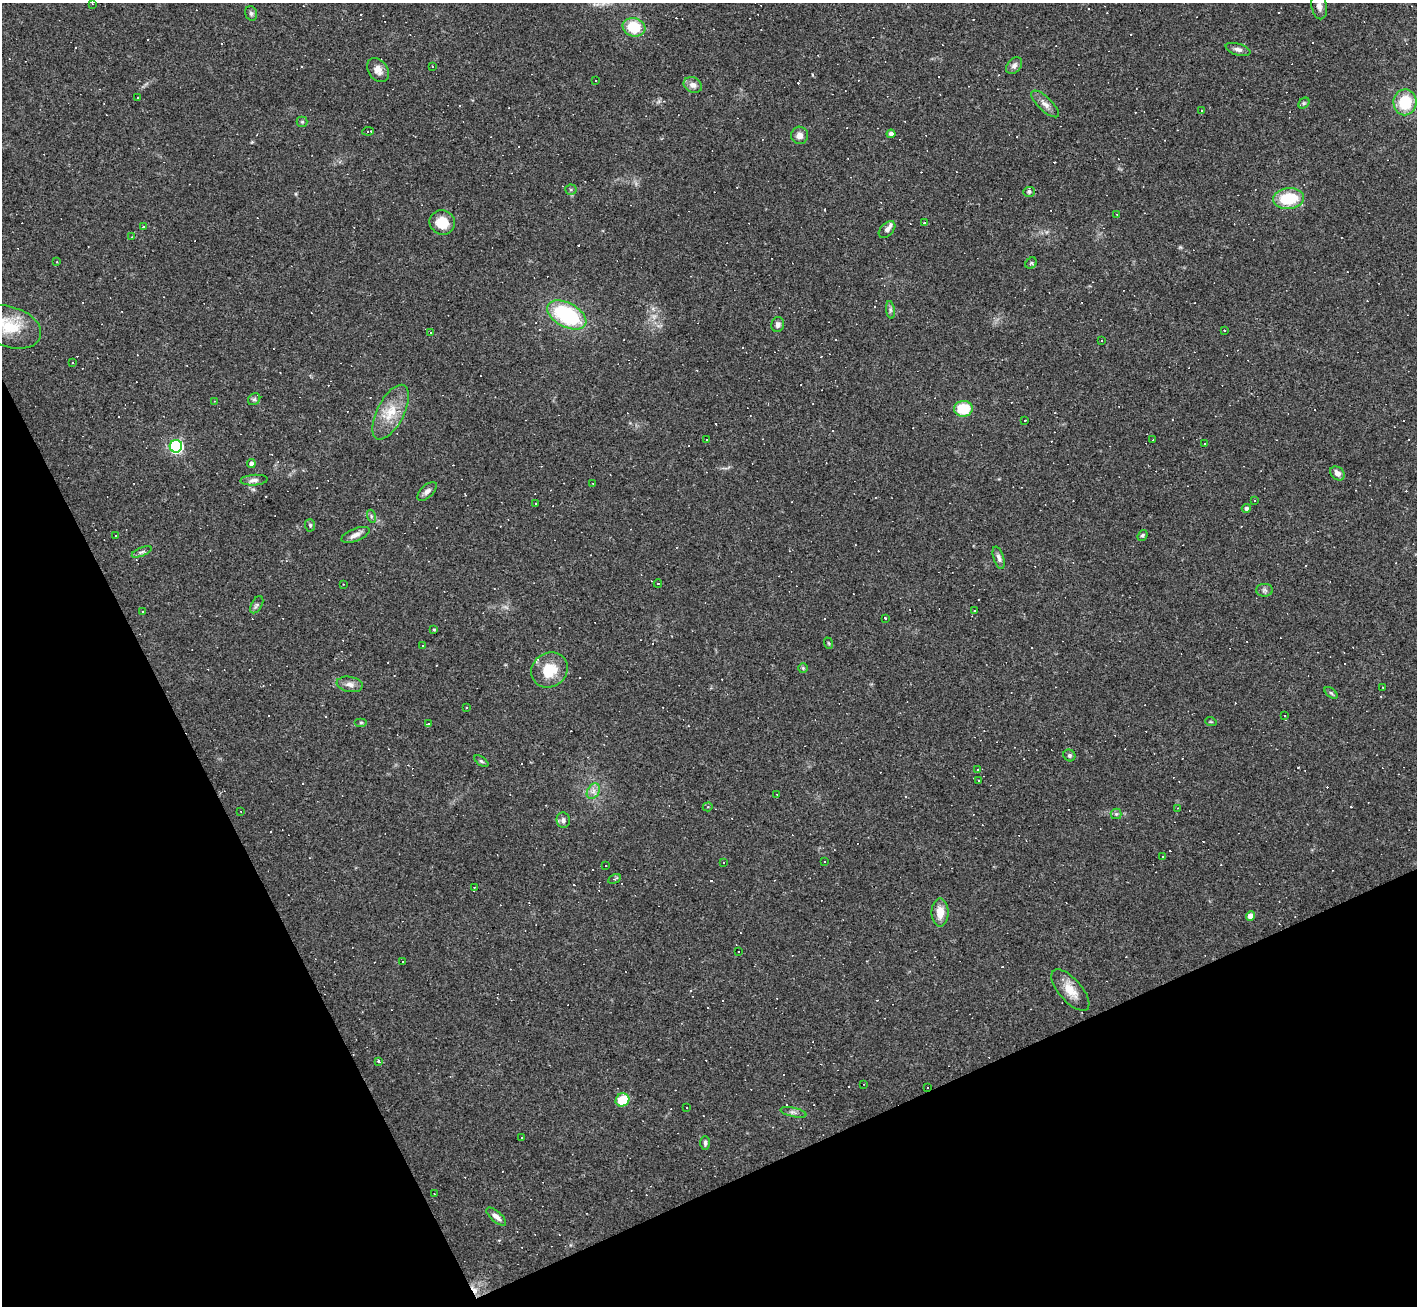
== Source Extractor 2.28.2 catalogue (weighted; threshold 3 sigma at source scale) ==
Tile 14 of 4 x 4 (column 2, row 4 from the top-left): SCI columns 1416-2830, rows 151-1454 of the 5661 x 5650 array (HDU 1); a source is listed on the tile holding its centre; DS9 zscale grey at full resolution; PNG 1419 x 1308 px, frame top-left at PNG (2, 3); each listed source drawn as its Kron ellipse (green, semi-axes under 4 px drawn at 4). Shown black and unused: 23% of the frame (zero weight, under 3 of 4 exposures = <1% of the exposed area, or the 3 px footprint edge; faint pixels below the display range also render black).
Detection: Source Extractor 2.28.2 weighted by HDU 2 'WHT'; one run over the whole footprint, this tile lists its part. Background 0.0685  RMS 0.0052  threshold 0.0234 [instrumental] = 3 sigma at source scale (4.5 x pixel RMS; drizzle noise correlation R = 1.50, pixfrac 1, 0.05/0.05 arcsec/px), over >= 5 px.
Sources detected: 220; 104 cosmic-ray / hot-pixel residue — neither listed nor drawn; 2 inside a brighter listed object's ellipse — not listed separately; the other 114 listed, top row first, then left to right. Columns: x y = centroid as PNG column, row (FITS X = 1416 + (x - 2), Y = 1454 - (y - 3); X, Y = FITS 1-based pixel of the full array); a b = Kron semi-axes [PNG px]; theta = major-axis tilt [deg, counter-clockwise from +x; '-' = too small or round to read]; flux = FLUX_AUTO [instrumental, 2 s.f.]
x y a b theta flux
92 4 3 2 - 0.31
1319 6 13 7 -78 2.7
251 13 7 5 -74 1.2
634 27 11 9 -16 16
1238 49 13 6 -16 2.1
432 66 3 2 - 0.32
1014 66 9 6 52 2
378 70 13 9 -53 4.1
596 81 3 3 - 2.9
693 85 9 7 -27 2.8
138 97 2 2 - 0.48
1405 102 13 11 87 19
1304 103 6 4 44 0.8
1045 104 18 7 -44 3.3
1202 111 3 2 - 0.48
302 122 5 5 - 0.72
368 131 5 3 - 3.8
891 134 4 4 - 2
799 135 8 8 - 3
571 190 5 5 - 0.84
1029 192 6 5 - 1.1
1289 198 15 10 5 21
1117 214 3 2 - 0.5
442 222 13 12 - 10
924 223 3 3 - 0.52
144 227 3 2 - 0.69
887 230 10 6 46 1.8
131 237 3 2 - 0.33
57 262 3 2 - 0.33
1031 263 6 5 - 0.81
890 310 9 4 -82 1.3
567 315 21 12 -28 48
778 324 7 6 - 1.8
10 327 32 20 -18 21
1224 330 3 2 - 0.67
430 332 3 3 - 0.48
1101 340 3 3 - 1
72 363 2 2 - 0.48
254 399 6 5 - 1
214 401 3 2 - 0.33
963 409 9 8 - 15
391 412 30 13 63 12
1025 421 3 3 - 2.4
707 440 2 2 - 0.56
1153 440 2 2 - 0.32
1204 444 3 2 - 0.51
176 446 6 6 - 93
251 463 4 4 - 1.6
1337 473 8 6 -40 2.8
254 480 13 5 4 2.2
593 483 3 2 - 0.33
427 491 12 6 44 1.9
1254 500 3 2 - 0.82
535 504 3 3 - 2
1246 508 4 4 - 1.2
371 516 6 4 -72 0.88
310 525 6 5 - 0.84
116 535 3 3 - 1.6
355 535 15 6 22 2.9
1142 535 6 4 51 0.82
142 552 10 4 22 1.2
999 558 12 5 -72 1.8
343 584 3 2 - 0.56
658 584 4 3 - 0.49
1264 590 8 6 0 1.3
257 605 9 5 60 1.4
974 610 3 2 - 0.51
143 611 3 3 - 1.1
885 618 3 3 - 4.4
434 630 4 3 - 0.55
828 643 6 3 -70 0.56
423 646 3 3 - 1.3
803 668 5 5 - 0.65
549 670 19 17 35 13
350 684 13 7 -10 3
1383 688 2 2 - 0.39
1331 693 7 4 -37 0.89
466 708 3 2 - 0.6
1284 716 3 3 - 1.7
1211 722 6 3 -18 0.54
361 723 6 4 0 0.71
428 724 4 3 - 7.7
1069 755 6 5 - 1.2
481 761 8 4 -35 0.84
978 770 3 2 - 0.39
979 780 3 2 - 0.55
593 791 8 6 60 2.1
777 794 3 2 - 0.38
708 807 5 4 - 0.77
1178 808 4 2 - 0.32
241 812 3 2 - 0.33
1116 814 5 5 - 0.9
563 820 8 6 -82 1.6
1163 856 3 2 - 0.49
824 862 3 3 - 6.8
724 863 2 2 - 0.47
606 866 2 2 - 0.35
614 879 7 4 29 0.72
474 887 2 2 - 0.32
940 912 14 8 90 6.7
1250 916 5 4 - 4.5
739 952 3 2 - 0.61
402 962 2 2 - 0.52
1070 990 25 11 -49 8.2
379 1062 3 3 - 3.4
864 1084 3 2 - 0.35
927 1088 3 3 - 6
622 1100 7 6 - 16
687 1107 3 3 - 0.91
793 1112 13 4 -13 1.7
522 1137 2 2 - 0.38
705 1143 7 5 -90 1.2
434 1194 3 2 - 0.38
496 1217 12 5 -41 2.7
Overlapping masked pixels (flux is a lower limit): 1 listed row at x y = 927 1088
Isophote crosses this tile's border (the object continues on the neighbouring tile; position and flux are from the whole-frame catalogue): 2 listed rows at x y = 1319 6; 10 327
Unlisted compact peaks at least as high as the median listed source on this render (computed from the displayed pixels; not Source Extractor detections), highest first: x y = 1180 247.